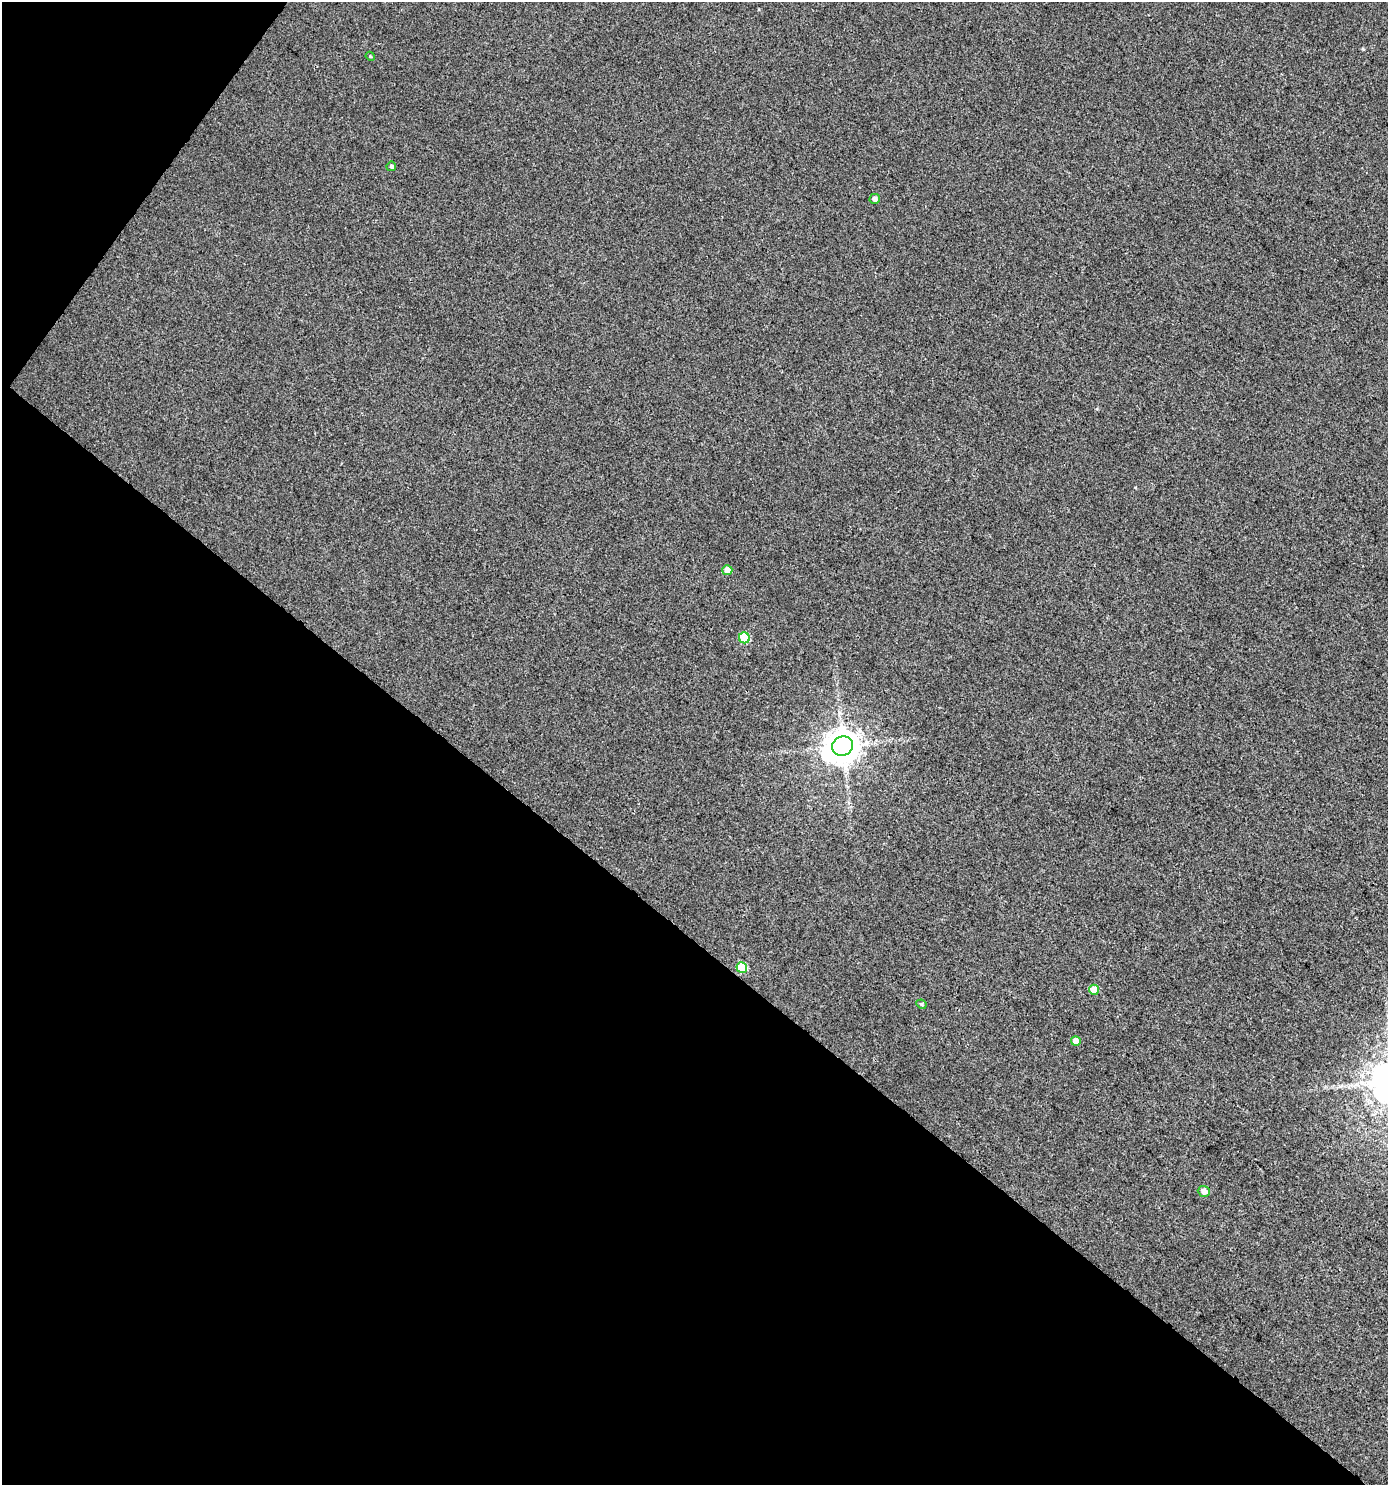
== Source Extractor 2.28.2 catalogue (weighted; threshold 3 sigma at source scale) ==
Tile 9 of 4 x 4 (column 1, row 3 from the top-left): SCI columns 225-1610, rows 1527-3009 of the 6058 x 6012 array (HDU 1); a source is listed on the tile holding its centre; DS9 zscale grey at full resolution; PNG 1390 x 1487 px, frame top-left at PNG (2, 2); each listed source drawn as its Kron ellipse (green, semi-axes under 4 px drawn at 4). Shown black and unused: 39% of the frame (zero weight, under 3 of 4 exposures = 5% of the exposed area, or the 3 px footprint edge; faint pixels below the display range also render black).
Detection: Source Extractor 2.28.2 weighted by HDU 2 'WHT'; one run over the whole footprint, this tile lists its part. Background 0.00357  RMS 0.004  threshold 0.0181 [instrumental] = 3 sigma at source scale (4.5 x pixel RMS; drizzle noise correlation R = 1.50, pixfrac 1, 0.0396/0.0396 arcsec/px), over >= 5 px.
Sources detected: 11; all 11 listed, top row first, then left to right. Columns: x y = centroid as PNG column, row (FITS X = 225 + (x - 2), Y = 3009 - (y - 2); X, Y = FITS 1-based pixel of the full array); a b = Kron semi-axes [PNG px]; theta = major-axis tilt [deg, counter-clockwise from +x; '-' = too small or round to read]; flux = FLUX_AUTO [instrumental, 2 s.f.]
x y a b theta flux
370 56 5 3 - 0.42
391 166 5 4 - 0.92
875 199 5 5 - 1.6
727 570 5 5 - 3.9
744 638 5 5 - 17
843 746 10 9 - 880
742 967 5 5 - 14
1094 990 5 5 - 6.1
921 1004 5 3 - 0.54
1076 1041 5 5 - 3.7
1204 1191 6 5 - 2.3